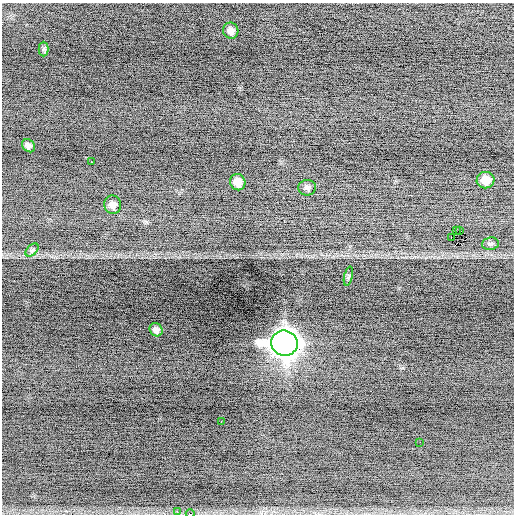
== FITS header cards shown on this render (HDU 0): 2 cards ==
NAXIS1  =                  512 / Axis length
NAXIS2  =                  512 / Axis length

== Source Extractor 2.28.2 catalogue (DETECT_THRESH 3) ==
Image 512 x 512 px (HDU 0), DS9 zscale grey, 1 PNG px = 1 image px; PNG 516 x 516 px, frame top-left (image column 1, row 512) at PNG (2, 3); each listed source drawn as its Kron ellipse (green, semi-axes under 4 px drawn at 4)
Background -1.27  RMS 0.8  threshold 2.4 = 3 sigma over >= 5 px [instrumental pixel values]
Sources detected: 20; all 20 listed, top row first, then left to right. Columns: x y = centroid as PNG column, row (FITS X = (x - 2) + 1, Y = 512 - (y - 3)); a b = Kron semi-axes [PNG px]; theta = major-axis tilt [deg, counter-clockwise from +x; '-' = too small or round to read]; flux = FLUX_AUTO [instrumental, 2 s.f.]
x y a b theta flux
231 31 8 7 - 300
43 49 7 5 -90 110
28 146 7 5 -46 190
91 162 2 2 - 250
486 180 9 8 - 890
238 182 8 7 - 670
307 188 9 7 4 180
113 205 9 8 - 380
456 231 2 2 - 24
460 231 3 2 - 350
451 237 3 2 - 730
490 244 8 6 7 130
32 250 8 4 44 130
348 276 10 3 76 82
156 330 7 6 - 230
284 343 13 12 - 77000
221 421 2 2 - 82
420 442 2 2 - 23
177 511 2 2 - 280
190 514 4 2 - 2200
At the frame edge (FLAGS 8, measured only in part): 1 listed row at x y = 190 514